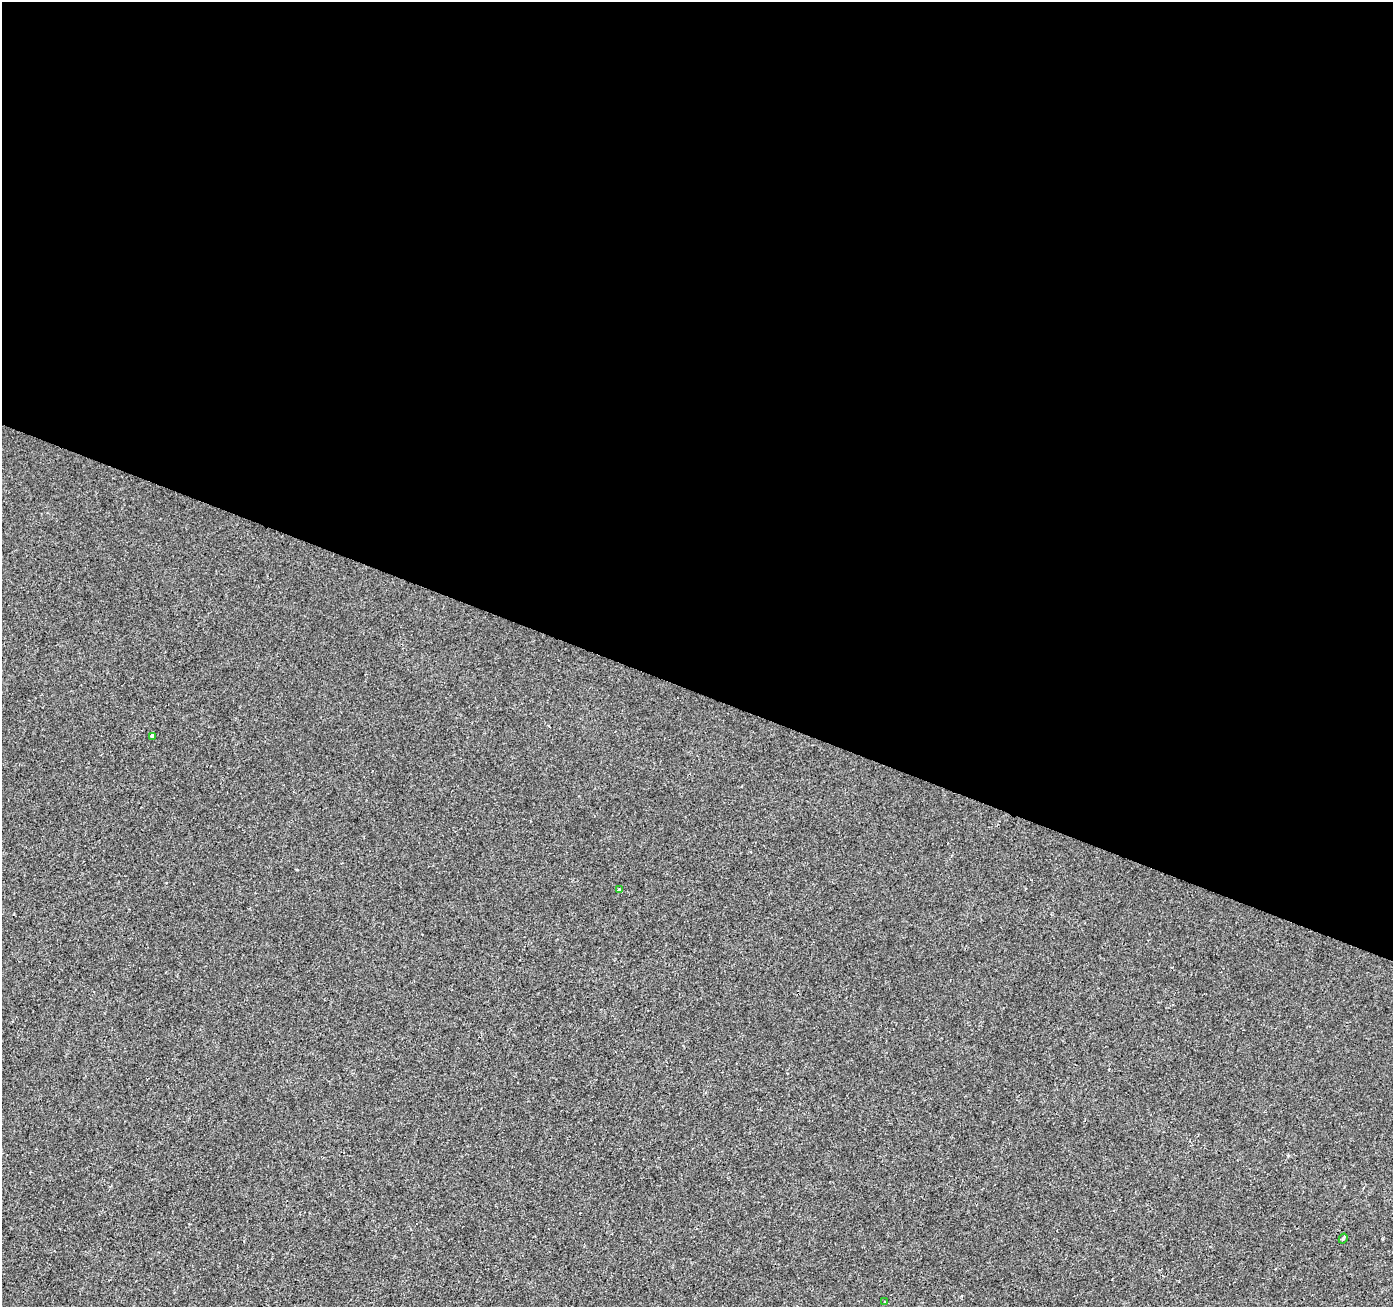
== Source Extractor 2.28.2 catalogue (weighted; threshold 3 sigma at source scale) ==
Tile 3 of 4 x 4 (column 3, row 1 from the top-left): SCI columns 2790-4180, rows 4189-5493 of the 5571 x 5702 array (HDU 1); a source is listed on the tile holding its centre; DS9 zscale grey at full resolution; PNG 1395 x 1309 px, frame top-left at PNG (2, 2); each listed source drawn as its Kron ellipse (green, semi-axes under 4 px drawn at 4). Shown black and unused: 53% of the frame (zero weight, under 2 of 3 exposures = <1% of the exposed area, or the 3 px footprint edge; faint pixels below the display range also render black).
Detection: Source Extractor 2.28.2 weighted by HDU 2 'WHT'; one run over the whole footprint, this tile lists its part. Background -2.97e-04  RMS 0.0026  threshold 0.0116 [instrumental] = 3 sigma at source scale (4.5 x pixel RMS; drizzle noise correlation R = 1.50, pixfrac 1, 0.0396/0.0396 arcsec/px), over >= 5 px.
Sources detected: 4; all 4 listed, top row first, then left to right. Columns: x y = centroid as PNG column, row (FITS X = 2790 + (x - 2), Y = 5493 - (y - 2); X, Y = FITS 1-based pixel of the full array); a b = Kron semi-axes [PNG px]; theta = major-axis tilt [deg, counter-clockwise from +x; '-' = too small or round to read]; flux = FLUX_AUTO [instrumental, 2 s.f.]
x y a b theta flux
152 736 3 3 - 1.3
619 890 3 3 - 3.6
1343 1239 5 3 - 0.42
884 1302 3 3 - 0.54